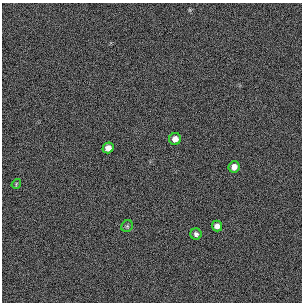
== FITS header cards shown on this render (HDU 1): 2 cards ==
NAXIS1  =                  300 / length of original image axis
NAXIS2  =                  300 / length of original image axis

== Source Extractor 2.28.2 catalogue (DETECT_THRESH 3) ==
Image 300 x 300 px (HDU 1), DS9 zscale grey, 1 PNG px = 1 image px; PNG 304 x 304 px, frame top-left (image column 1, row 300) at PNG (2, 3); each listed source drawn as its Kron ellipse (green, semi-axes under 4 px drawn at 4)
Background 383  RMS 66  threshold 199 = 3 sigma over >= 5 px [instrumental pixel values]
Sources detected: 7; all 7 listed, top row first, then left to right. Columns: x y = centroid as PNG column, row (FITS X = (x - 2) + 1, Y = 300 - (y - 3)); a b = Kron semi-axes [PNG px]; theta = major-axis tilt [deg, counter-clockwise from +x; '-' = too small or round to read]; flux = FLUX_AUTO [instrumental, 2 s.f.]
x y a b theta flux
175 139 6 6 - 27000
108 148 5 5 - 26000
234 167 6 5 - 26000
16 184 5 4 - 5200
127 226 6 5 - 7800
217 226 5 5 - 25000
196 234 5 5 - 13000